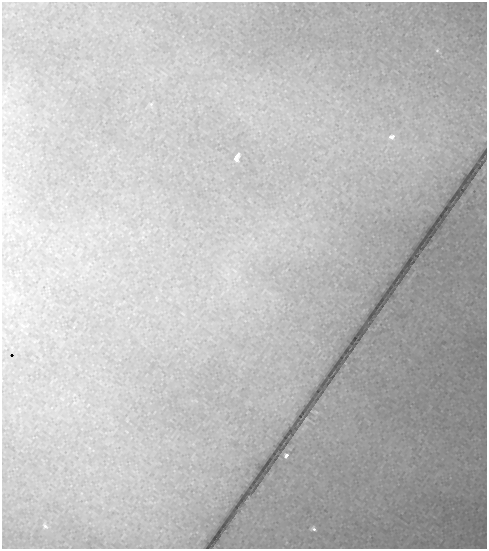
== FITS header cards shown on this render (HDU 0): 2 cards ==
NAXIS1  =                  485
NAXIS2  =                  547

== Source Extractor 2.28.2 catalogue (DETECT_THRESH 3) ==
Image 485 x 547 px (HDU 0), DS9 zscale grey, 1 PNG px = 1 image px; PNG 489 x 551 px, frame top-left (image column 1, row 547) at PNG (2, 2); no overlay
Background 0.0666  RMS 0.0017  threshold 0.00511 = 3 sigma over >= 5 px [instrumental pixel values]
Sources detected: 9; all 9 listed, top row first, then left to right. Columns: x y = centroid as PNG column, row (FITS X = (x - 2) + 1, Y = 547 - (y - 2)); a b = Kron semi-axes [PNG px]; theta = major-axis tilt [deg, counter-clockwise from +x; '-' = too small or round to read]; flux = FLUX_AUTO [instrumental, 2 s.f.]
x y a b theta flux
437 50 6 5 - 0.19
151 104 7 4 45 0.16
392 137 14 10 17 1.5
237 157 8 4 74 0.92
235 271 11 4 -40 0.5
89 448 7 4 -89 0.3
286 455 5 4 - 0.54
45 526 6 4 -52 0.26
313 529 5 4 - 0.34